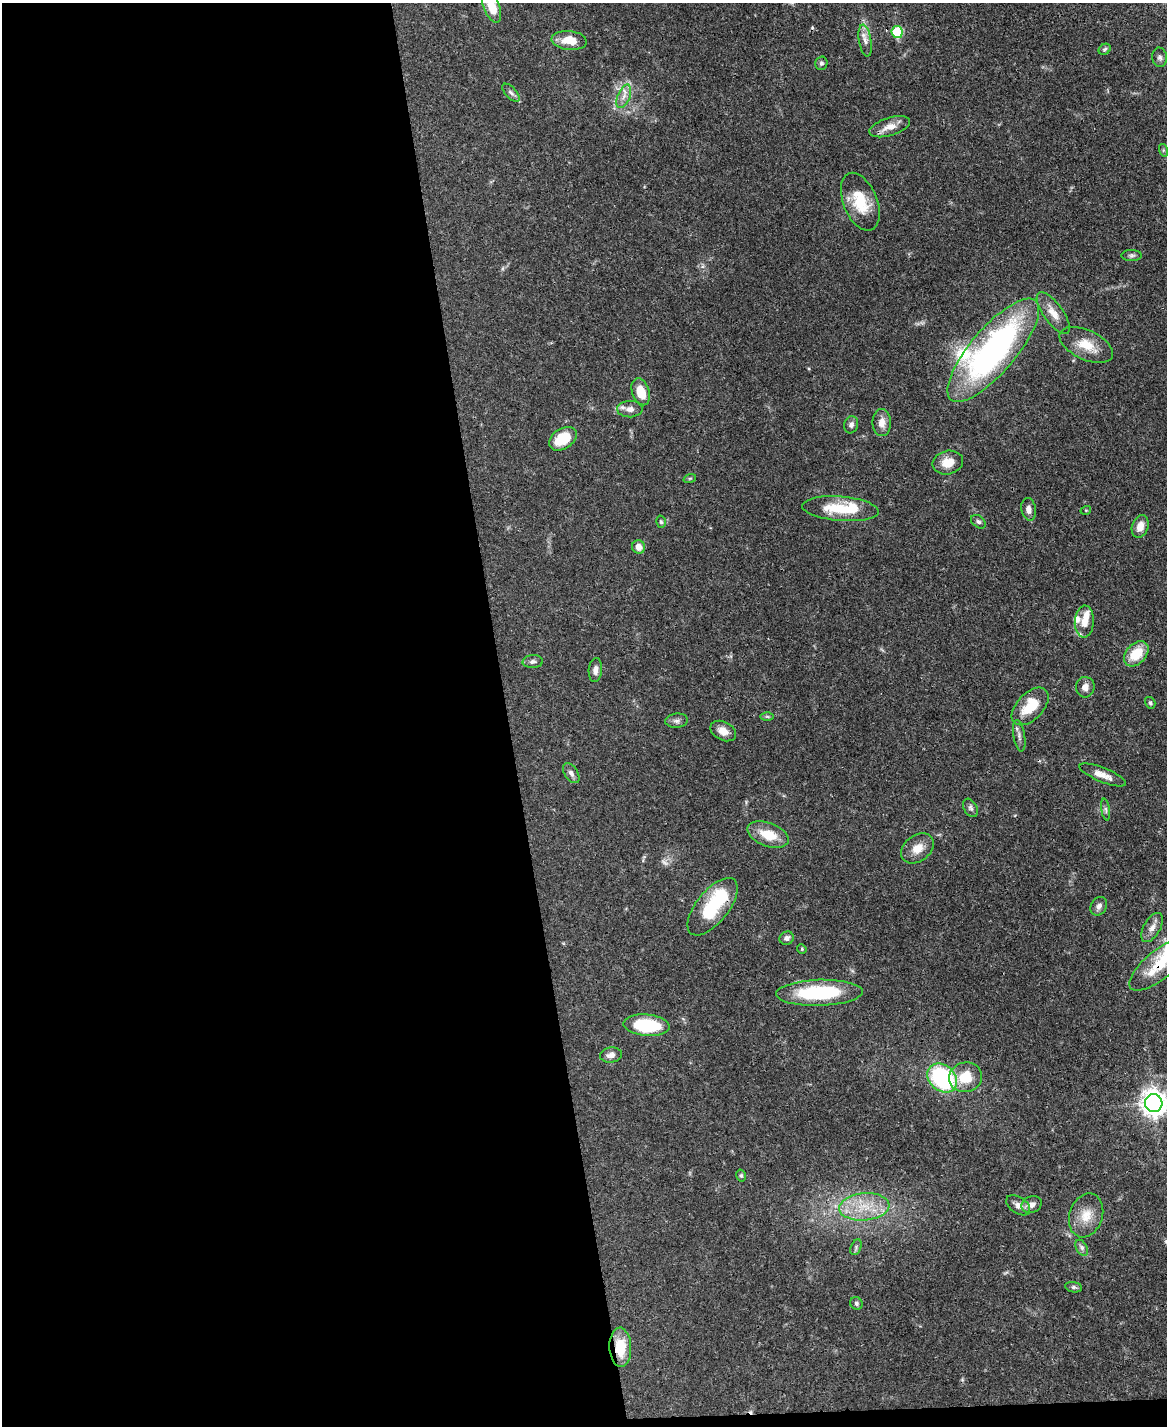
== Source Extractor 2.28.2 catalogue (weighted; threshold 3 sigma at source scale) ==
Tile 9 of 4 x 3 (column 1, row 3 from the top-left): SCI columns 3-1167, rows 242-1665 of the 4665 x 4644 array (HDU 1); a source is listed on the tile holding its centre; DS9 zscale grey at full resolution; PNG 1169 x 1428 px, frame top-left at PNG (2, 3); each listed source drawn as its Kron ellipse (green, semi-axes under 4 px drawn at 4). Shown black and unused: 44% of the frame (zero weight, under 3 of 4 exposures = <1% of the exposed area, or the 3 px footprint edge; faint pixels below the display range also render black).
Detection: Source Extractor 2.28.2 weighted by HDU 2 'WHT'; one run over the whole footprint, this tile lists its part. Background 0.0656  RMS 0.0033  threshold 0.015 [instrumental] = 3 sigma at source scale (4.5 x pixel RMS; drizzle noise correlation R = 1.50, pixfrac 1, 0.05/0.05 arcsec/px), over >= 5 px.
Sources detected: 80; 1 too faint to see at this stretch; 3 inside a brighter object's white glare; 3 cosmic-ray / hot-pixel residue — neither listed nor drawn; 4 inside a brighter listed object's ellipse — not listed separately; the other 69 listed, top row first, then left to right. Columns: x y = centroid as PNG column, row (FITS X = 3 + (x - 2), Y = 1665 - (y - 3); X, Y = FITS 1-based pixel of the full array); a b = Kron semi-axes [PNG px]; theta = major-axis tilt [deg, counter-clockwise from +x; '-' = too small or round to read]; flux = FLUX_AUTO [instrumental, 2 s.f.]
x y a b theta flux
491 6 17 8 -68 6.8
897 32 6 5 - 19
569 40 18 9 -5 5.7
865 40 16 6 -81 2.1
1105 49 6 5 - 0.62
1160 57 10 7 -85 1.2
821 63 7 6 - 0.75
511 93 11 5 -47 1
624 96 12 6 69 2.2
890 127 21 9 17 3.6
1163 150 6 4 -73 0.49
860 202 30 17 -68 11
1131 255 10 5 1 0.82
1053 313 25 9 -54 4.6
1086 345 29 14 -25 7.3
993 350 65 22 50 100
641 392 14 8 -72 6.1
630 409 13 8 2 2.2
882 423 13 9 -89 2.8
851 425 9 7 71 1.2
563 439 15 10 32 10
948 463 15 11 13 4.7
690 478 6 4 19 0.42
840 509 38 12 -4 13
1029 509 11 7 -81 1.8
1086 510 5 3 - 0.28
661 522 6 5 - 0.57
978 522 8 6 -38 0.87
1140 526 11 8 73 3.4
639 547 7 6 - 2.4
1084 621 16 9 87 3.3
1136 654 14 10 47 8.1
533 662 10 6 3 1.1
595 670 12 6 85 1.7
1085 687 10 9 - 2.2
1150 703 6 5 - 0.56
1030 706 23 13 46 9.4
767 716 6 4 -1 0.49
677 721 11 7 6 1.3
723 731 13 9 -27 3
1019 736 16 5 -80 1.4
571 773 11 6 -55 1.3
1103 775 25 7 -22 3.3
970 808 10 6 -60 1
1106 810 11 4 -81 0.79
768 835 22 11 -20 7.7
917 848 18 13 37 4.3
1099 906 10 7 58 1.4
713 907 34 16 51 19
1152 927 16 8 60 2.4
787 938 7 6 - 1.4
802 949 5 4 - 0.33
1159 965 37 14 39 12
819 993 43 13 2 26
646 1025 23 10 -5 18
611 1055 11 7 10 1.9
966 1077 16 15 - 8.4
942 1078 16 12 -43 40
1154 1103 9 8 - 360
741 1175 6 5 - 0.55
1018 1205 13 8 -34 2.2
1032 1205 10 8 22 2
864 1207 25 13 4 9.7
1086 1215 22 16 71 6
856 1247 8 5 68 0.74
1082 1248 9 5 -61 1
1074 1287 8 5 -11 0.75
856 1303 6 6 - 0.75
620 1347 20 11 -88 9.2
Overlapping masked pixels (flux is a lower limit): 5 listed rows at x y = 993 350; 1136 654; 713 907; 1159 965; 620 1347
Isophote crosses this tile's border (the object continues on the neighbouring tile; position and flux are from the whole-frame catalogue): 2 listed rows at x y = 491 6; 1154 1103